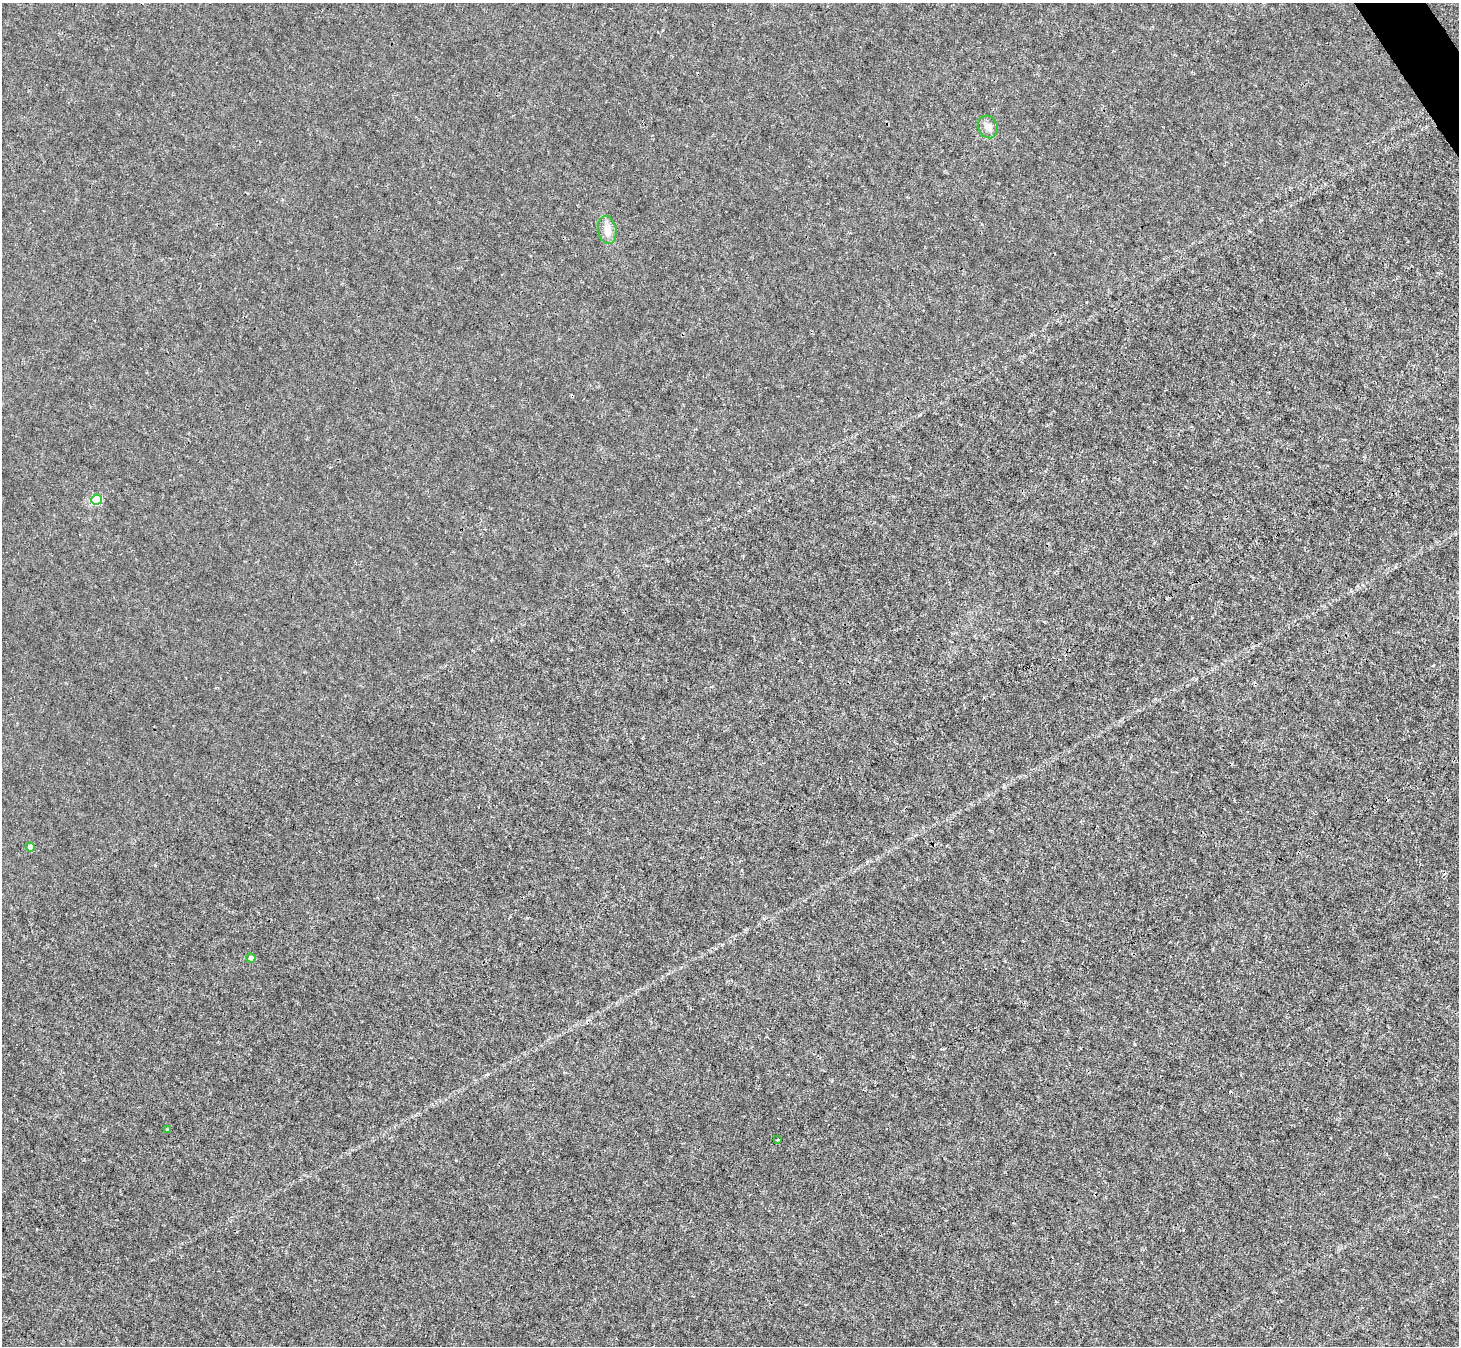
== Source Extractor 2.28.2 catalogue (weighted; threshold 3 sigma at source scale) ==
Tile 10 of 4 x 4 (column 2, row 3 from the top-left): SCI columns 1461-2917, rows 1637-2980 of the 5832 x 5824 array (HDU 1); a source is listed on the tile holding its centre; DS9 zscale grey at full resolution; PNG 1461 x 1348 px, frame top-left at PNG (2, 3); each listed source drawn as its Kron ellipse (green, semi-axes under 4 px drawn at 4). Shown black and unused: <1% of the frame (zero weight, under 3 of 4 exposures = <1% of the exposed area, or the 3 px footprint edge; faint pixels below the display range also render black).
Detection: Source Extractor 2.28.2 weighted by HDU 2 'WHT'; one run over the whole footprint, this tile lists its part. Background 6.02e-04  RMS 0.0023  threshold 0.0104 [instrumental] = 3 sigma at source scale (4.5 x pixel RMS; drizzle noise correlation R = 1.50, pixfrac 1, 0.05/0.05 arcsec/px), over >= 5 px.
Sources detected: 7; all 7 listed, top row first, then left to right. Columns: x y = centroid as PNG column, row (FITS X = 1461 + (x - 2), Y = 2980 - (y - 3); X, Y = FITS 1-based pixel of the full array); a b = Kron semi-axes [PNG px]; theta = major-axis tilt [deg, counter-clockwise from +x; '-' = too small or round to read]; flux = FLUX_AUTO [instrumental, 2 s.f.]
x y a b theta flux
988 127 11 9 -66 1.5
607 230 14 9 -80 2.3
97 500 5 5 - 13
30 847 4 4 - 2.4
251 958 4 4 - 1.2
168 1129 4 4 - 0.51
777 1139 3 3 - 0.31